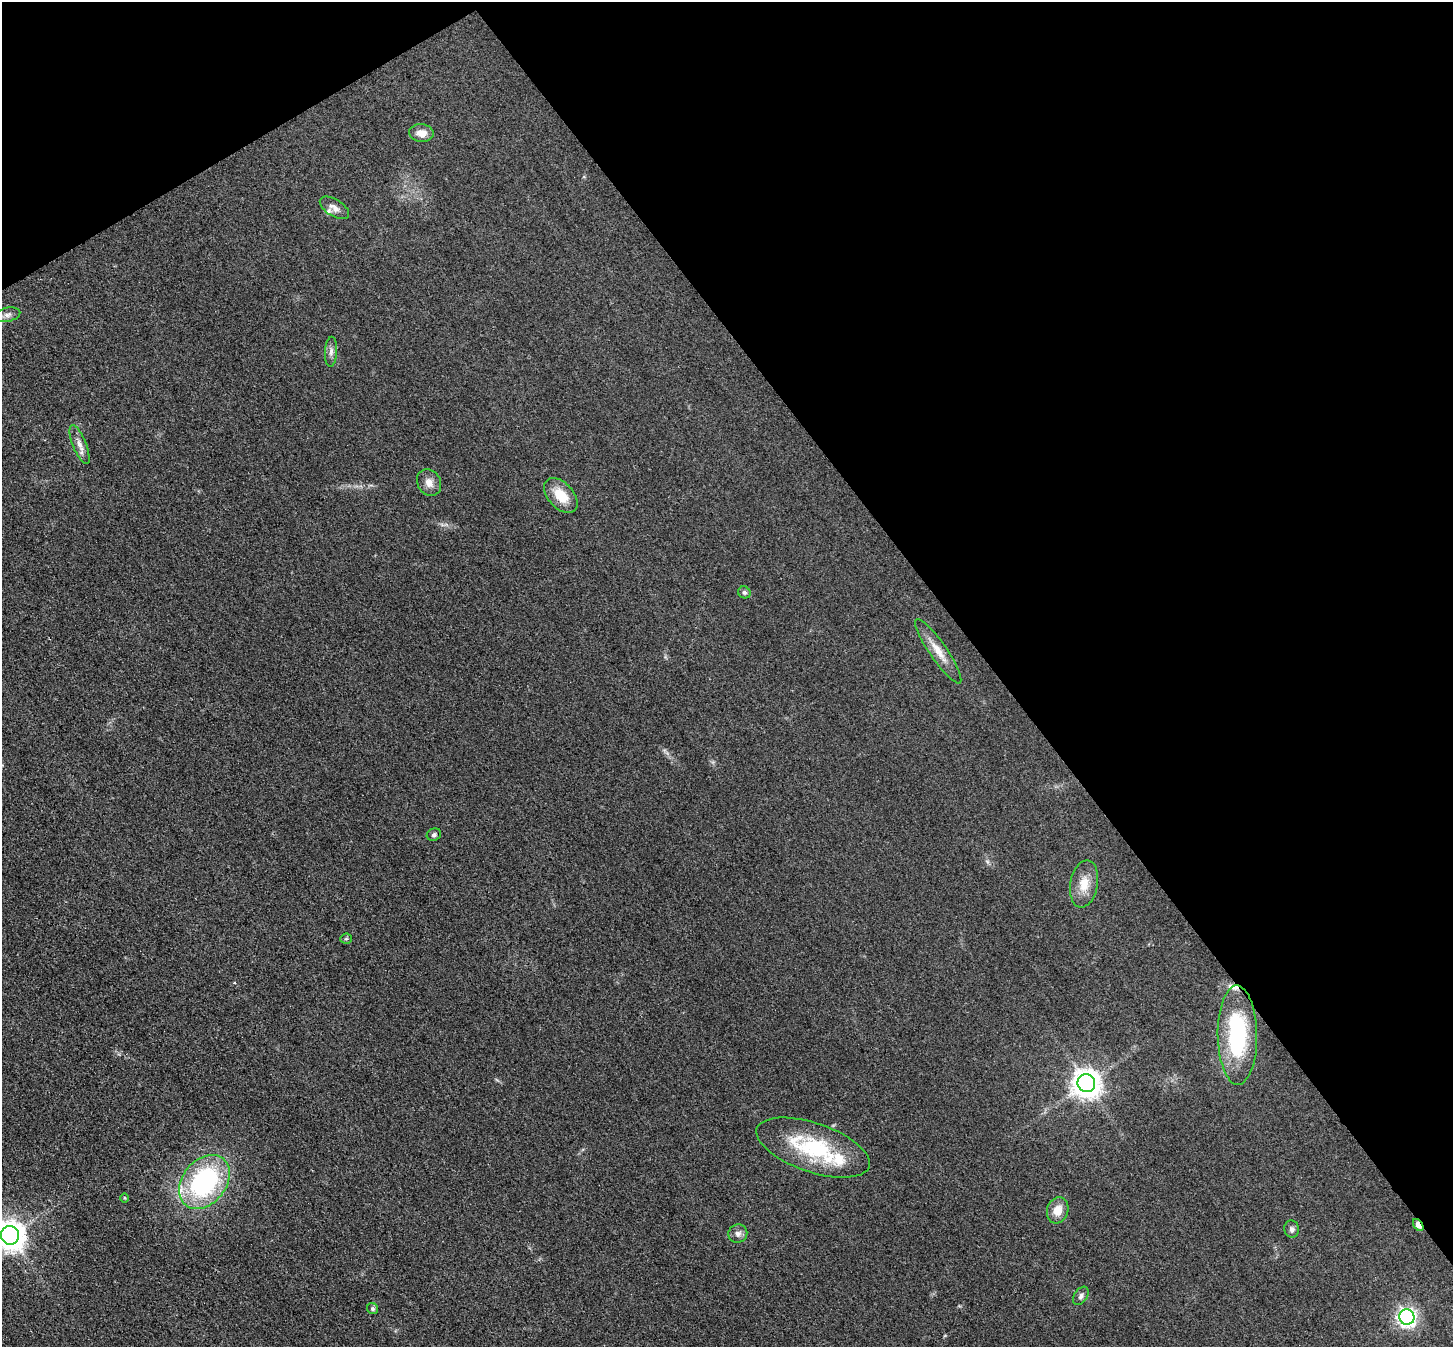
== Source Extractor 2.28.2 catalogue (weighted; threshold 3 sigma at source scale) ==
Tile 3 of 4 x 4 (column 3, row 1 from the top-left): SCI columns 2982-4432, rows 4244-5588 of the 5962 x 5933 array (HDU 1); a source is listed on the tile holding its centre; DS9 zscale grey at full resolution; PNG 1455 x 1349 px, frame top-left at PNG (2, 2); each listed source drawn as its Kron ellipse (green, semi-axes under 4 px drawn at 4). Shown black and unused: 35% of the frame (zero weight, under 3 of 4 exposures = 7% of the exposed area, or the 3 px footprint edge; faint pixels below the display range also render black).
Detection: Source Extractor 2.28.2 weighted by HDU 2 'WHT'; one run over the whole footprint, this tile lists its part. Background 0.0546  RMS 0.0095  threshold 0.0427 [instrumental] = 3 sigma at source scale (4.5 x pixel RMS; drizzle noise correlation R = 1.50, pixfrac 1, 0.05/0.05 arcsec/px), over >= 5 px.
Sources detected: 28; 3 inside a brighter listed object's ellipse — not listed separately; the other 25 listed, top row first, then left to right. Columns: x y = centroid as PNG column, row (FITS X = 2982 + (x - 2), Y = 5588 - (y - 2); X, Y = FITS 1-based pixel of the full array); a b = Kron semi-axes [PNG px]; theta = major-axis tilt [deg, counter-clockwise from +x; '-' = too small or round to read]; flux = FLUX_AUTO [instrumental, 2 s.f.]
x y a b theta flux
421 133 12 8 -6 9.3
334 208 16 8 -32 6.5
8 315 13 7 14 4.1
331 352 15 6 87 4.3
80 445 21 7 -69 7.3
429 483 14 11 -63 7.7
561 495 20 12 -48 20
744 592 6 5 - 2
938 651 39 8 -55 15
434 835 7 6 - 2.2
1084 884 24 13 80 17
346 939 5 5 - 1.4
1237 1035 49 19 -89 100
1086 1083 9 8 - 1200
813 1148 59 24 -19 83
204 1182 30 21 51 150
125 1198 5 3 - 0.9
1058 1210 13 10 72 12
1418 1225 7 4 -56 12
1292 1229 8 7 - 3.1
738 1234 9 9 - 4.5
10 1235 9 9 - 1500
1081 1296 10 6 55 3.2
373 1309 6 5 - 1.9
1407 1317 8 7 - 370
Overlapping masked pixels (flux is a lower limit): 1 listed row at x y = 1418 1225
Isophote crosses this tile's border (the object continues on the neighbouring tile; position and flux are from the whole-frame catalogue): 1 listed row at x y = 10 1235